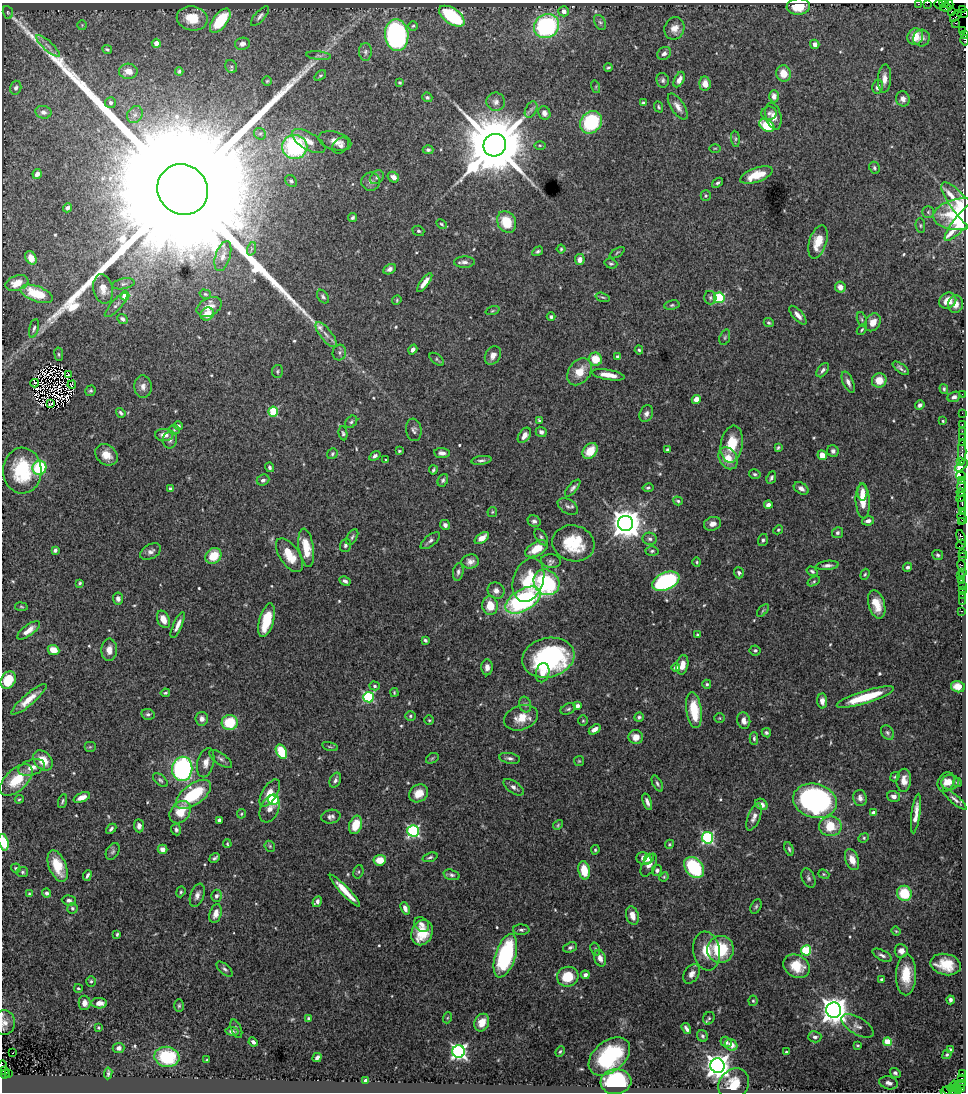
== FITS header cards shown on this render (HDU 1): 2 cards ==
NAXIS1  =                  964
NAXIS2  =                 1090

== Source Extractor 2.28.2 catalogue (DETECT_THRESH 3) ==
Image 964 x 1090 px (HDU 1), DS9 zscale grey, 1 PNG px = 1 image px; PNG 968 x 1094 px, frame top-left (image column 1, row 1090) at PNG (2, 3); each listed source drawn as its Kron ellipse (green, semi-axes under 4 px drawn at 4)
Background 1.62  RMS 0.031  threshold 0.0941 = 3 sigma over >= 5 px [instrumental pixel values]
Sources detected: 566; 4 with non-positive FLUX_AUTO (blend fragments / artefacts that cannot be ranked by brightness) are neither listed nor drawn; of the other 562, the 500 brightest by FLUX_AUTO listed and drawn (62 fainter detections omitted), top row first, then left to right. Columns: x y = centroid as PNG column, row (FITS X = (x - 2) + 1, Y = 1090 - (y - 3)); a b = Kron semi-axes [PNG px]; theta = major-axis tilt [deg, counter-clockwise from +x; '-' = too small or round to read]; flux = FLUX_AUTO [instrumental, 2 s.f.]
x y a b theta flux
927 3 2 2 - 32
918 4 2 2 - 39
939 4 5 3 - 100
944 4 4 2 - 180
949 4 5 2 - 38
798 7 12 8 4 37
946 7 6 3 -6 130
963 9 2 2 - 9.6
564 11 5 5 - 16
8 12 6 5 - 3.3
951 12 3 3 - 36
963 13 6 2 22 92
260 16 12 5 48 7.2
452 16 14 7 -35 200
956 16 7 3 45 86
192 18 15 12 -11 51
220 21 14 7 53 100
600 22 8 5 -61 5.2
955 23 4 3 - 52
82 25 5 5 - 2.9
413 26 5 4 - 3.1
546 26 13 11 32 300
674 28 11 10 - 18
963 30 2 2 - 66
965 34 4 2 - 160
397 35 16 11 -84 510
915 37 8 7 - 28
922 38 8 8 - 9
965 40 5 2 - 69
156 43 4 4 - 15
242 44 7 6 - 9.9
815 44 5 4 - 12
48 46 15 5 -42 9.7
107 49 5 3 - 3.4
365 52 9 6 90 6.6
664 53 7 6 - 7.1
319 56 12 4 -6 5.1
231 66 7 5 -55 3.5
608 68 4 3 - 3
128 71 9 7 -3 20
179 71 4 3 - 3
783 73 8 7 - 29
320 76 6 4 38 3.2
884 79 14 6 87 16
663 80 7 6 - 5.1
679 80 8 4 63 12
267 81 4 4 - 2.6
400 83 3 3 - 2.8
705 84 7 6 - 19
596 87 6 4 -73 3.2
878 87 7 5 78 9.1
16 88 7 5 74 5.3
774 96 6 5 - 14
427 97 5 4 - 3.9
903 99 8 6 -71 11
496 102 9 9 - 11
110 103 5 5 - 7
643 103 4 3 - 3.5
659 107 6 4 -65 3.3
678 107 15 6 -57 14
531 109 9 5 63 5.5
43 112 8 6 -10 8.6
544 113 7 6 - 8.7
769 113 7 7 - 7.4
135 115 9 7 53 9.8
773 116 13 7 -75 16
591 122 12 10 49 170
767 126 8 5 -30 80
260 134 6 5 - 4.6
735 139 8 4 -83 4
309 141 19 8 -30 24
335 141 17 9 -15 20
495 145 11 11 - 27000
540 145 6 4 0 2.8
341 146 9 7 40 7.7
295 147 12 12 - 270
715 148 6 4 1 2.4
428 150 5 4 - 4.9
874 168 6 5 - 4.1
37 174 5 4 - 11
756 175 17 7 19 50
377 177 8 6 44 6
393 177 6 5 - 12
291 181 6 5 - 4.6
371 182 9 9 - 8.8
718 183 6 4 38 3.9
183 189 26 24 -44 350000
706 196 5 5 - 3.4
962 207 31 9 -51 92
67 208 4 4 - 8.7
928 212 6 6 - 4.5
962 214 28 15 6 160
352 218 5 3 - 3.9
962 221 25 7 50 89
507 222 11 9 -61 59
441 224 6 3 -29 2.7
920 225 7 5 -84 4.1
418 231 6 5 - 4.1
818 242 17 8 73 40
251 249 7 4 71 4.2
561 249 4 4 - 2.8
538 251 6 4 30 4.3
617 253 8 3 33 2.6
223 256 15 7 72 15
31 258 7 5 -61 18
580 259 5 5 - 12
464 262 10 5 1 8.5
611 264 6 5 - 3.7
390 269 7 5 28 7.6
425 282 11 4 53 15
17 283 12 7 19 26
123 284 11 5 10 6.7
840 287 6 5 - 15
103 289 15 9 -78 20
37 294 17 7 -20 76
205 294 6 4 -16 2.8
125 296 4 4 - 46
323 297 7 5 -54 4.8
603 297 7 4 -18 3.1
710 298 7 6 - 5
719 298 5 5 - 160
397 300 5 4 - 2.7
948 301 9 7 32 24
956 304 9 7 83 14
116 305 16 5 47 8.1
672 305 7 5 10 3.9
209 307 13 9 27 23
492 311 7 3 19 2.9
207 314 7 6 - 27
798 315 11 5 -49 13
551 317 4 3 - 4.8
123 319 6 4 -40 6.1
862 319 7 4 -71 3.6
873 322 9 7 56 20
769 323 5 4 - 3.8
34 328 9 4 76 6.4
862 330 6 4 51 3.1
326 334 15 5 -52 14
725 337 8 5 71 3.7
413 350 5 4 - 7.9
639 350 4 4 - 3.2
339 352 8 7 - 6.2
59 354 7 3 -82 2.7
493 355 10 7 59 14
618 357 4 3 - 6.9
437 359 9 4 -38 3.7
595 359 6 6 - 38
901 368 9 3 -37 5.6
823 370 8 5 53 6.4
277 371 6 5 - 4
580 372 15 10 53 33
68 375 4 3 - 7.1
608 375 17 5 -10 24
879 380 7 7 - 30
848 382 11 5 -66 11
35 383 4 3 - 5.5
72 385 4 2 - 2.8
143 387 11 8 -86 13
944 389 5 3 - 3.6
90 391 5 5 - 3.6
962 394 2 2 - 88
954 397 7 5 22 6.9
696 399 4 4 - 19
51 403 4 2 - 4.1
920 405 5 4 - 7.7
273 411 5 5 - 130
121 413 5 3 - 4.6
962 413 2 2 - 54
646 414 9 6 66 8.3
539 420 4 3 - 2.9
943 421 3 3 - 2.7
351 422 7 5 47 4
962 425 3 2 - 170
178 426 4 4 - 5.2
174 430 5 5 - 3.3
414 430 11 7 -82 7.9
962 431 2 2 - 74
541 432 5 5 - 7.4
343 433 7 4 -81 3.6
164 435 9 6 0 15
524 435 8 5 54 13
962 437 2 2 - 140
170 440 8 7 - 7.2
962 442 2 2 - 98
732 444 18 11 81 60
778 448 4 3 - 3.1
668 450 4 3 - 4.4
399 451 3 3 - 2.5
590 451 9 6 48 42
833 451 6 5 - 6.7
962 452 12 2 -90 390
442 453 7 5 -6 9.5
332 454 6 5 - 3.9
106 455 12 9 -39 26
822 455 5 4 - 17
375 456 6 4 35 5.7
728 458 12 9 -58 32
386 460 3 3 - 2.5
481 460 10 4 7 5.6
961 461 2 2 - 53
961 466 7 3 40 140
270 467 5 4 - 5.2
39 468 7 7 - 120
433 470 5 3 - 3.6
22 471 23 19 89 120
755 474 6 5 - 4
961 476 5 3 - 43
771 478 7 4 67 4.6
263 480 6 5 - 6.3
443 480 6 5 - 5.2
961 480 3 3 - 120
962 486 7 3 -85 200
573 488 10 4 49 6.3
648 488 5 4 - 3.7
801 488 8 5 -33 9.2
170 489 4 4 - 3.8
863 492 8 5 -90 11
961 493 4 3 - 270
961 497 5 3 - 630
678 501 5 4 - 3.4
863 501 17 7 -86 40
962 503 7 2 -90 800
768 505 4 4 - 9.8
568 506 11 7 -32 8.1
962 511 2 2 - 35
492 512 5 4 - 2.7
962 518 6 3 -63 510
534 521 6 5 - 6
868 521 6 4 12 8.4
962 522 3 3 - 220
626 523 7 7 - 3700
713 524 9 7 16 13
445 525 5 5 - 8.1
778 530 5 4 - 2.8
837 533 5 5 - 4.8
352 537 8 5 61 4.6
541 537 9 5 -56 5.3
961 537 8 3 -67 490
482 538 8 4 35 22
650 539 7 6 - 5.8
763 540 6 4 72 4.3
430 541 12 5 39 7
573 543 21 18 -15 92
961 544 5 3 - 250
345 545 7 5 72 5.1
306 548 19 7 -81 46
536 549 13 6 29 41
55 550 4 3 - 5.1
652 551 6 5 - 4.2
151 552 11 7 30 9.4
962 553 2 2 - 58
289 555 19 9 -56 47
938 555 5 5 - 4.5
213 556 8 7 - 47
962 556 3 2 - 89
551 561 10 6 -6 7
470 562 9 7 10 11
697 562 5 4 - 2.6
827 565 11 4 6 8.1
961 566 6 3 -70 360
908 567 4 4 - 4.6
812 571 6 4 -33 4
458 572 9 5 80 6.1
962 572 3 2 - 40
739 573 6 5 - 4.9
865 574 6 4 71 2.8
960 575 2 2 - 72
528 580 22 15 72 70
962 580 4 3 - 450
345 581 6 4 -29 6.2
666 581 14 8 24 340
814 581 7 4 31 3.1
546 582 14 12 -43 220
80 583 4 3 - 2.9
962 585 2 2 - 39
962 590 2 2 - 78
496 591 8 8 - 11
962 595 2 2 - 26
118 599 6 5 - 7.2
523 600 19 10 31 360
962 602 2 2 - 36
877 604 14 8 -74 35
490 606 9 8 - 37
21 607 6 3 -9 2.4
763 610 7 3 48 2.6
961 611 3 2 - 49
163 619 9 6 -66 25
267 620 17 7 75 76
178 625 14 4 66 14
29 630 13 5 36 18
697 635 3 3 - 2.6
425 640 4 3 - 4.1
53 650 6 5 - 27
109 650 11 8 88 19
755 650 5 5 - 4.7
548 658 26 19 13 320
682 665 10 6 79 21
487 667 8 5 90 9.9
676 668 4 4 - 10
543 673 10 6 77 16
8 680 9 7 61 61
707 684 4 4 - 3.3
375 686 5 4 - 3.6
958 687 7 5 -14 23
165 693 4 3 - 3
394 693 4 3 - 2.6
368 697 5 5 - 200
865 697 30 6 17 88
29 699 22 5 41 28
822 701 7 5 -88 12
525 704 8 6 -75 5.6
577 706 4 4 - 8.8
568 709 8 5 23 4.6
694 710 18 7 -82 67
148 714 7 5 -11 5.1
410 716 5 4 - 3.6
639 717 5 4 - 4.6
521 718 17 12 19 35
720 718 5 5 - 2.6
202 719 7 6 - 12
429 720 5 5 - 2.8
583 721 5 4 - 2.8
744 721 8 6 -74 13
230 722 8 7 - 81
595 729 6 4 35 10
766 733 5 4 - 4.2
887 733 8 6 -57 5.2
636 737 7 7 - 18
754 738 6 4 -89 3.9
90 747 6 5 - 3.2
330 747 8 3 -15 2.7
281 752 7 5 -62 80
432 758 7 4 31 3.1
510 758 10 5 -10 7
221 759 13 5 -35 7
43 760 11 8 -47 35
579 761 5 5 - 2.6
206 763 15 8 76 16
32 767 14 8 17 19
182 769 12 10 83 420
895 777 5 3 - 2.9
16 780 20 10 43 67
160 780 9 5 -41 4.7
335 780 8 5 65 6.6
904 780 11 7 86 20
946 782 10 8 60 15
950 782 9 7 11 11
657 783 9 4 -63 5
957 783 4 4 - 3
514 787 11 6 -35 8
270 793 15 7 58 29
419 793 10 8 35 26
193 794 20 10 36 120
894 796 6 5 - 9.1
82 797 9 4 22 18
860 798 8 7 - 11
19 799 4 3 - 2.4
955 799 15 4 -41 8.2
273 800 5 5 - 160
62 801 7 4 70 3.8
815 801 22 17 -14 550
647 802 8 4 -70 9.3
761 804 6 5 - 12
270 809 14 9 67 14
180 812 12 9 51 44
873 813 4 4 - 15
241 814 5 4 - 2.7
916 814 20 4 82 20
331 817 10 7 11 7.4
754 817 14 6 68 13
219 820 4 3 - 6.2
356 825 9 6 70 49
558 825 5 4 - 2.8
139 826 6 5 - 8.9
830 826 11 10 - 59
111 829 6 3 43 4.6
176 830 6 5 - 5.7
413 831 6 5 - 350
708 838 5 5 - 330
864 838 5 4 - 3.2
4 842 8 4 -73 52
227 844 4 3 - 2.4
669 844 5 4 - 2.7
270 846 6 5 - 3.4
163 849 5 4 - 13
789 849 7 4 -73 4.1
595 850 4 3 - 3.1
113 851 9 6 60 5.2
430 857 7 3 18 4.1
214 858 6 3 32 4.3
644 859 8 6 -20 21
649 859 6 4 47 7.5
380 860 6 5 - 32
852 860 11 6 -70 21
649 865 12 6 63 12
58 866 17 8 -68 52
16 868 5 4 - 3.5
694 868 12 8 -49 150
584 870 9 5 -80 47
657 870 5 5 - 7
22 872 6 5 - 4.1
358 872 7 5 73 3.7
824 874 6 4 -21 2.6
87 875 5 3 - 5
451 875 8 5 -17 5.3
664 877 5 4 - 2.4
808 878 10 6 -66 6.1
345 891 21 4 -47 35
181 892 5 4 - 3.4
46 893 4 4 - 5.4
904 893 8 7 - 73
29 894 4 3 - 2.8
197 895 12 6 69 10
216 896 6 5 - 6.3
69 900 7 5 -4 6.9
317 902 5 4 - 6.9
756 906 8 5 63 4
72 908 5 5 - 4.4
405 908 6 4 -69 11
216 914 10 6 74 15
632 916 9 6 -73 20
422 924 8 6 -44 10
521 930 8 5 -1 5.6
896 931 4 3 - 2.4
422 933 13 10 67 51
117 934 4 3 - 3.5
570 947 7 5 20 5
595 949 7 4 -73 3.7
720 949 13 13 - 110
806 950 5 5 - 140
706 951 19 13 -80 45
901 951 6 6 - 14
882 955 10 5 -28 6.9
505 956 22 10 72 240
600 958 8 5 -73 13
946 964 15 10 -12 48
797 966 14 11 -29 46
225 969 10 5 -41 5.9
692 974 10 7 58 12
585 975 4 4 - 5.7
906 975 20 10 88 56
568 977 11 10 - 59
882 979 3 3 - 6.2
91 981 5 4 - 3.3
78 988 4 3 - 2.6
951 1000 4 3 - 5.5
753 1001 5 4 - 2.9
84 1003 7 6 - 14
99 1003 8 5 -3 19
179 1006 6 5 - 3.6
834 1010 7 7 - 2700
447 1018 5 3 - 2.4
709 1018 6 5 - 3.7
308 1019 4 3 - 3.7
4 1023 12 10 86 15
482 1023 9 7 66 26
857 1026 18 8 -32 14
98 1028 3 3 - 2.6
236 1029 10 5 -68 5.2
686 1029 6 3 -56 7.5
232 1031 6 4 -10 8
702 1036 6 5 - 4.2
815 1037 6 5 - 6.4
253 1042 5 3 - 5.6
726 1042 6 5 - 5.6
888 1042 4 4 - 65
731 1045 6 5 - 18
858 1045 3 3 - 2.5
119 1048 6 5 - 7.9
950 1050 4 3 - 2.8
560 1051 5 3 - 2.9
459 1052 6 6 - 640
786 1052 3 3 - 3
13 1053 3 2 - 4.1
947 1055 5 3 - 3.1
609 1056 23 15 39 170
167 1057 12 10 -9 98
317 1058 5 3 - 8.5
207 1060 3 3 - 2.7
2 1065 5 2 - 370
717 1066 7 7 - 2100
3 1070 4 3 - 310
5 1073 5 2 - 200
9 1073 3 2 - 290
108 1073 6 3 83 3.9
895 1073 5 4 - 5
962 1073 3 2 - 750
962 1078 3 2 - 85
366 1080 4 3 - 16
616 1082 15 12 5 220
889 1083 9 6 -14 9.8
734 1084 16 14 48 50
954 1085 4 3 - 36
960 1085 7 4 29 120
951 1088 4 3 - 48
961 1089 4 2 - 180
955 1090 5 3 - 240
958 1091 3 3 - 40
945 1092 4 3 - 86
951 1092 8 2 -24 190
At the frame edge (FLAGS 8, measured only in part): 14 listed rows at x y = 927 3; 918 4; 944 4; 949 4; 798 7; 963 13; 965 34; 965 40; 4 842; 4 1023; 2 1065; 3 1070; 945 1092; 951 1092
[62 fainter detections neither listed nor drawn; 4 non-positive-flux detections neither listed nor drawn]